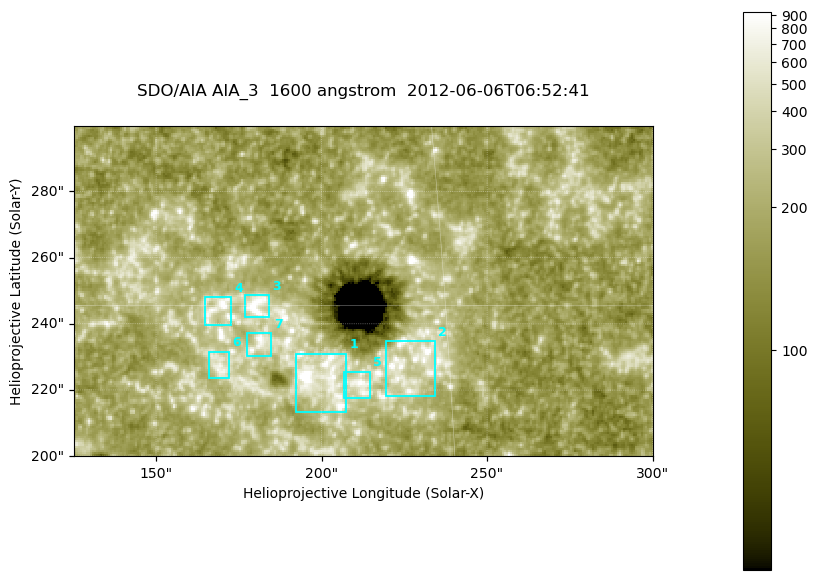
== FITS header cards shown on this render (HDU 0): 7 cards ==
TELESCOP= 'SDO/AIA '
INSTRUME= 'AIA_3   '
WAVELNTH=                 1600
WAVEUNIT= 'angstrom'
DATE-OBS= '2012-06-06T06:52:41.12'
CTYPE1  = 'HPLN-TAN'
CTYPE2  = 'HPLT-TAN'

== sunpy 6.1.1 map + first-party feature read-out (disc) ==
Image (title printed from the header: SDO/AIA AIA_3  1600 angstrom  2012-06-06T06:52:41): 287 x 164 px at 0.609 arcsec/px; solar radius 946 arcsec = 1552 px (partial field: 0.6% of the solar disc is inside the frame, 100% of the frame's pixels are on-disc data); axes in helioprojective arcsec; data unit not stated in the header (colour bar unlabelled)
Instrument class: DISC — disc imager (sunpy class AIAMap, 1600 A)
Bright regions (active regions / flare kernels): reference = the on-disc median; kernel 3 px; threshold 5 sigma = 326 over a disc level ~181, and >= 1.15x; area >= 47 px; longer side >= 3 px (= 1.8 arcsec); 7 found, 7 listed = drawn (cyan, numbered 1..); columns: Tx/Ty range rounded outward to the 2 arcsec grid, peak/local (2 s.f.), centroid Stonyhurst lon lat
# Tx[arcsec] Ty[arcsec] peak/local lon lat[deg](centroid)
1 192..208 212..232 11 +13 +14
2 218..234 218..236 5.2 +14 +14
3 176..184 242..250 6.7 +11 +15
4 164..174 238..248 5.8 +11 +15
5 206..216 216..226 5.4 +13 +13
6 166..172 222..232 4 +11 +14
7 176..186 230..238 5.1 +11 +14